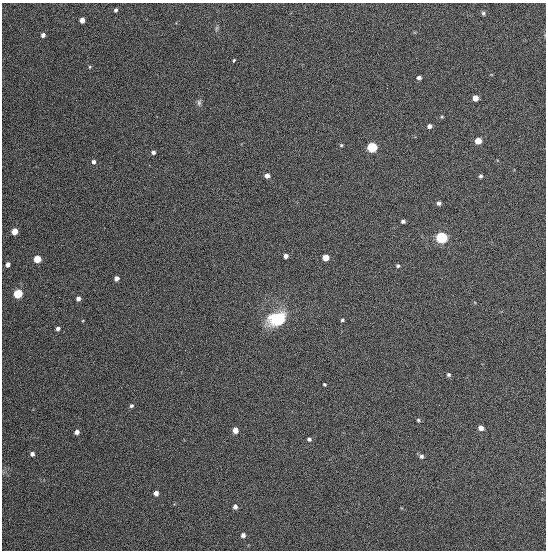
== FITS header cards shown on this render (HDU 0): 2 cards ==
NAXIS1  =                  544
NAXIS2  =                  548

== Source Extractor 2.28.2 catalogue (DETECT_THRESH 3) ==
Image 544 x 548 px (HDU 0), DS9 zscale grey, 1 PNG px = 1 image px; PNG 548 x 552 px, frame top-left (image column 1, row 548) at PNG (2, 3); no overlay
Background 1340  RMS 63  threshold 188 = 3 sigma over >= 5 px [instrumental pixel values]
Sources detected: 47; all 47 listed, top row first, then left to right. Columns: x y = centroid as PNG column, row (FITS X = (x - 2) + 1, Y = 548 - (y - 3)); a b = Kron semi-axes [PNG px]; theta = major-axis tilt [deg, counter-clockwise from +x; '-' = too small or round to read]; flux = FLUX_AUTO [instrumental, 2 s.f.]
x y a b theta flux
116 10 4 3 - 9500
483 13 5 5 - 7200
82 20 4 4 - 30000
216 28 9 3 76 7400
43 35 4 4 - 16000
234 60 4 4 - 5300
90 67 5 4 - 4800
419 78 5 4 - 13000
475 98 5 5 - 33000
199 103 9 6 90 11000
442 117 5 4 - 4300
429 126 5 4 - 15000
478 141 5 5 - 52000
341 145 4 4 - 5000
372 147 5 5 - 320000
153 152 4 4 - 14000
94 162 5 4 - 14000
267 176 4 4 - 24000
480 176 4 4 - 8200
439 203 5 5 - 12000
403 221 4 4 - 11000
15 231 5 4 - 57000
441 237 6 5 - 540000
286 256 4 4 - 21000
326 257 5 5 - 53000
37 259 5 5 - 110000
8 264 4 4 - 19000
398 266 4 4 - 7600
116 278 4 4 - 20000
18 293 5 5 - 230000
78 299 4 4 - 17000
277 319 20 14 19 190000
342 320 4 3 - 6200
58 329 4 4 - 13000
448 375 5 5 - 8100
324 384 3 3 - 5000
131 406 5 5 - 8500
418 420 4 4 - 5900
481 428 6 5 - 20000
235 430 5 4 - 36000
77 432 5 4 - 18000
309 439 5 4 - 8700
32 454 4 4 - 12000
421 456 7 6 - 11000
156 493 5 5 - 20000
235 506 5 4 - 15000
243 535 4 4 - 14000